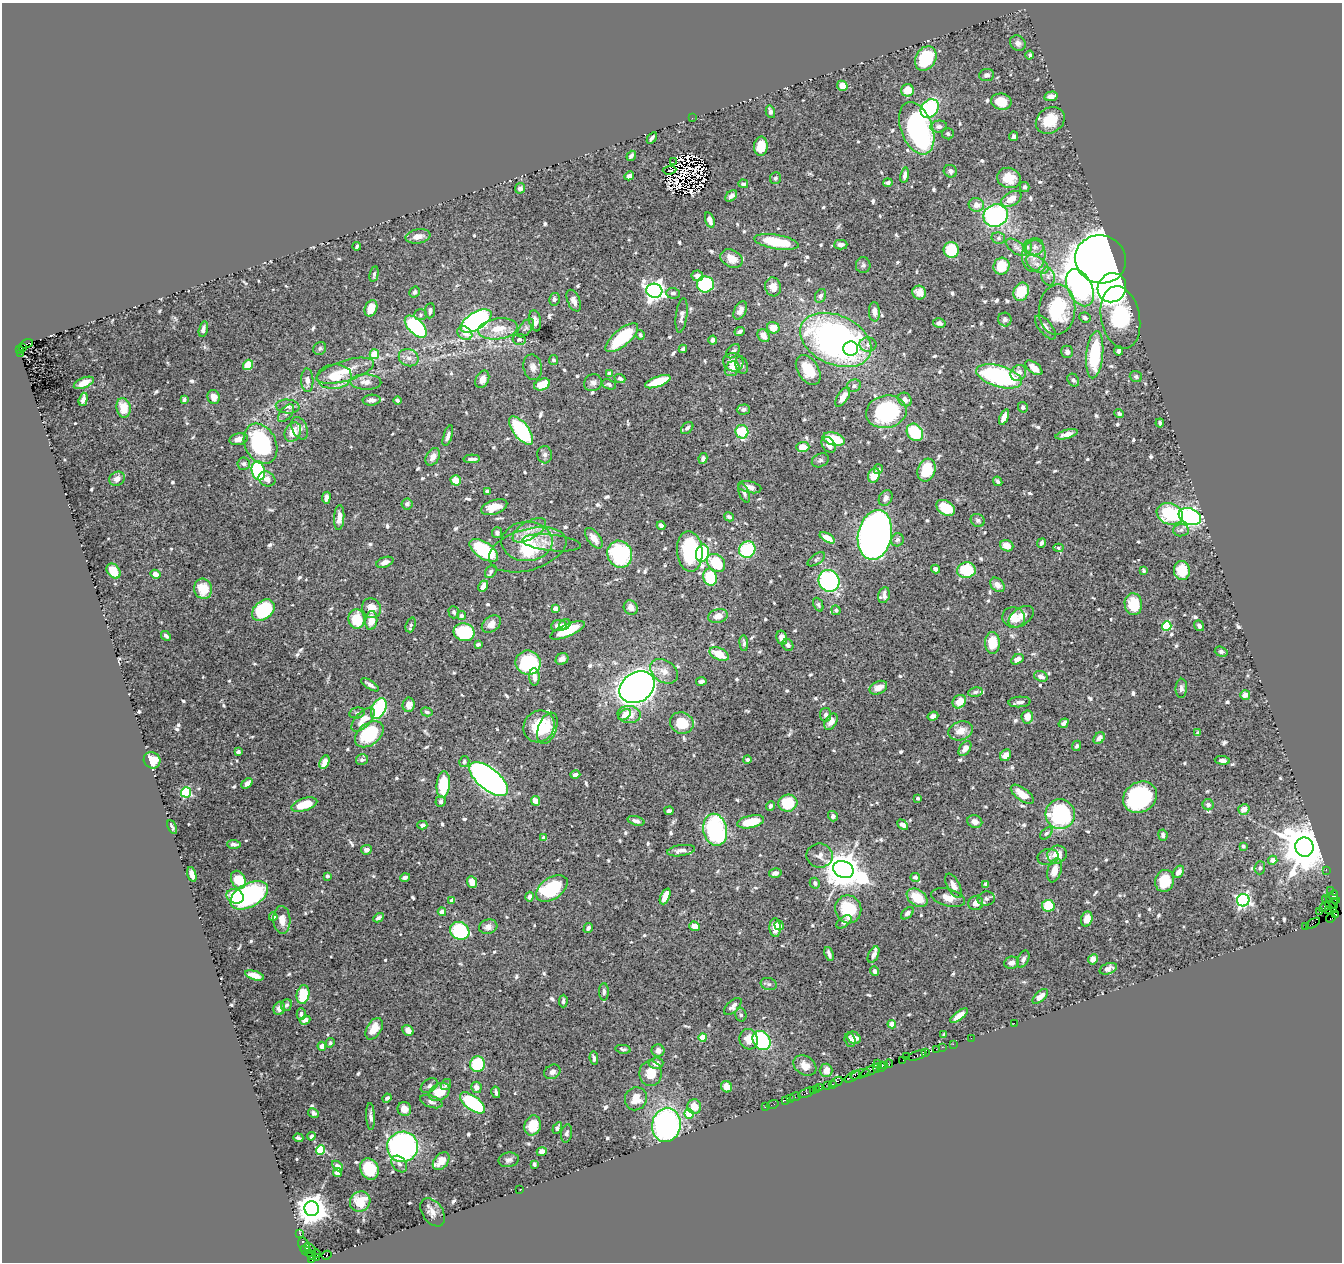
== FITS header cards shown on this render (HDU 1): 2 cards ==
NAXIS1  =                 1340
NAXIS2  =                 1260

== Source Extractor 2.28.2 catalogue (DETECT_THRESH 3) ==
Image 1340 x 1260 px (HDU 1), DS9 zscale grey, 1 PNG px = 1 image px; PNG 1344 x 1264 px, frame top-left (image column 1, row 1260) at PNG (2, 3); each listed source drawn as its Kron ellipse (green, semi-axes under 4 px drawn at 4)
Background 1.31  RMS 0.022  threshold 0.0648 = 3 sigma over >= 5 px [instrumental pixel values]
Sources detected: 770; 13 with non-positive FLUX_AUTO (blend fragments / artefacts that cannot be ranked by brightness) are neither listed nor drawn; of the other 757, the 500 brightest by FLUX_AUTO listed and drawn (257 fainter detections omitted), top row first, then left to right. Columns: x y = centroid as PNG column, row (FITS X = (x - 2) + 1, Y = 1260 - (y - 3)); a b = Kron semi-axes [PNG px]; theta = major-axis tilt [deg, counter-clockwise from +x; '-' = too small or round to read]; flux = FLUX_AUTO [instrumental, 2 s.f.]
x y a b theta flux
1018 43 8 7 - 6.5
1030 55 4 3 - 3
926 58 13 10 59 60
987 75 7 6 - 5.6
842 86 5 5 - 18
907 90 6 6 - 22
1051 96 7 4 11 9.6
1001 102 10 8 -10 31
930 109 10 8 50 140
770 112 6 4 -76 4.7
692 118 2 2 - 21
1050 120 15 12 34 39
939 127 8 6 6 6.1
917 128 27 16 -69 300
948 134 6 5 - 3
1014 136 5 4 - 3.7
652 138 6 3 56 3.9
761 146 9 6 86 28
631 156 5 3 - 4.2
673 162 2 2 - 24
670 170 7 2 5 4.3
950 171 7 6 - 5.2
905 175 8 4 81 5.9
629 176 5 4 - 7
775 178 6 5 - 3.4
1009 178 12 10 -17 24
888 183 4 3 - 5
743 184 5 4 - 3.1
1025 187 5 5 - 3.5
520 188 5 5 - 6.3
731 196 7 4 46 6.1
1011 199 11 6 30 17
976 205 8 7 - 10
996 215 12 11 - 220
710 220 8 4 -73 6.7
418 236 12 7 10 12
998 238 7 5 -13 3.4
776 242 22 7 -10 61
841 245 7 5 0 6.1
357 246 4 3 - 2.9
1017 247 12 6 -35 6.8
1027 247 7 4 90 3
1035 247 9 8 - 6.9
951 250 8 7 - 59
1034 256 16 11 81 19
732 259 12 8 -28 19
1101 259 26 24 -20 3100
1037 264 13 7 -34 10
863 265 8 7 - 3.8
1001 266 8 8 - 34
374 274 8 4 78 2.9
697 276 6 5 - 9.5
1048 276 9 6 -76 6.1
705 284 8 8 - 150
773 287 9 7 -72 15
1080 288 20 12 -64 310
1112 288 15 14 - 1000
654 291 8 7 - 860
415 292 6 5 - 3.8
1021 292 9 7 66 37
673 293 7 5 -2 4.6
919 293 7 6 - 11
821 296 7 5 66 3.8
554 299 6 5 - 3.9
574 301 11 6 -67 7.7
371 308 8 6 70 15
1057 309 25 18 85 93
430 311 8 5 85 4.9
740 311 10 6 65 8.3
874 312 10 5 -87 8.8
420 315 6 5 - 3.2
682 315 17 5 82 6.8
1120 317 32 19 -79 110
1085 318 6 5 - 3.9
1005 320 7 6 - 4.7
476 321 17 8 31 520
535 321 11 6 -80 6.5
939 323 6 4 -13 4.8
416 326 14 7 -45 240
1045 327 14 6 -51 6
526 328 11 6 50 4.5
773 328 6 6 - 15
203 329 8 4 76 5.9
498 329 20 10 8 32
740 331 5 3 - 4.2
465 333 8 6 -32 12
640 335 5 4 - 3
763 336 7 5 -54 12
622 338 20 8 40 89
519 339 6 5 - 4.1
713 340 4 4 - 4.5
836 340 37 24 -24 560
26 344 7 3 20 440
868 344 8 7 - 6.5
22 347 3 2 - 120
320 348 7 6 - 3.1
851 348 7 7 - 47
683 349 4 4 - 4.2
20 350 3 2 - 130
733 351 8 5 45 4.9
1118 351 5 4 - 4.1
1067 352 6 6 - 6.6
21 353 3 2 - 200
374 354 5 4 - 37
1095 355 23 8 84 97
409 358 10 8 -22 9
553 360 5 4 - 3.2
733 362 10 9 - 13
248 365 5 5 - 31
742 365 9 6 -73 4
533 367 13 9 -80 8.8
1034 368 10 5 -37 14
732 369 8 6 50 13
808 370 16 10 -58 38
345 371 30 10 16 29
610 373 4 3 - 8.7
1018 373 8 7 - 11
999 376 23 10 -17 230
334 377 17 12 5 31
1136 377 6 5 - 3.2
620 378 5 4 - 4.5
482 379 9 6 63 10
307 380 12 6 -88 11
1073 380 7 5 -56 4
366 382 15 7 -1 11
658 382 13 5 19 51
84 383 10 5 23 14
593 383 9 8 - 6
609 384 7 4 -20 3.2
542 385 8 5 22 26
854 386 7 6 - 4.4
214 397 7 6 - 9.2
843 397 11 5 56 16
83 399 7 4 73 6.6
184 399 4 3 - 3.5
372 400 9 5 3 7.7
397 400 4 3 - 3.2
905 400 7 6 - 11
288 407 12 7 -4 6.5
1023 407 5 5 - 3.4
123 408 10 7 -79 30
743 410 7 5 1 4.4
886 412 20 16 12 190
286 413 10 5 51 5
1119 414 5 4 - 3.4
1004 417 8 4 68 14
1160 423 4 3 - 3.1
300 428 12 7 -66 9.2
687 428 7 5 43 4.4
521 430 17 7 -51 120
293 432 10 7 60 22
742 432 7 6 - 66
915 432 9 7 -54 78
1067 434 11 4 15 9.1
448 436 11 4 72 5.4
239 439 9 5 11 10
834 439 11 6 -16 55
261 444 21 15 -63 190
829 445 8 6 -51 8.7
803 447 7 5 1 20
545 455 8 7 - 4.5
433 457 9 6 60 9.1
703 458 5 4 - 5.1
472 459 8 3 2 4.5
820 460 9 6 25 3.8
244 464 6 6 - 3.4
878 469 5 4 - 3.6
926 470 12 8 70 48
258 471 10 6 -76 120
874 476 7 5 69 22
117 479 8 6 31 9
267 479 9 7 -24 8.3
456 480 5 5 - 23
998 481 5 3 - 3.5
750 487 12 6 -13 8.3
487 491 4 4 - 5.2
744 493 10 5 -69 4.7
326 498 6 4 82 8.6
886 498 8 6 58 5.9
407 504 5 5 - 5.2
494 507 13 7 19 26
946 508 10 7 -32 48
1170 514 13 10 -21 100
729 517 5 4 - 3.5
1190 517 12 8 -23 390
339 518 12 5 86 9.6
978 520 7 6 - 3.7
661 526 4 4 - 7.9
529 530 19 8 31 17
1181 530 8 6 4 4.5
497 533 5 5 - 4.5
875 535 25 17 79 1500
594 538 12 6 -52 13
827 538 8 4 -31 16
897 540 6 6 - 4.3
527 541 25 19 1 54
551 543 29 8 -6 13
1041 543 5 3 - 3.4
1007 546 7 5 -19 14
1058 548 5 4 - 2.9
484 550 16 8 -34 100
528 550 40 20 16 71
747 550 8 8 - 110
690 551 20 13 -85 140
702 553 9 6 80 90
620 554 14 12 -62 150
816 559 10 5 34 3.3
385 562 9 5 19 6.8
716 563 10 8 -44 54
936 569 4 4 - 6.2
966 570 9 8 - 71
114 571 8 6 -51 27
491 571 7 5 56 3
1144 571 4 3 - 2.8
1182 571 9 8 - 31
155 574 5 4 - 10
710 577 8 7 - 61
829 581 11 10 - 220
997 585 8 6 -44 9.4
483 586 6 4 61 11
203 589 10 9 - 33
884 595 8 5 76 7.7
1133 604 11 8 -82 40
818 605 7 4 -66 2.9
631 607 7 6 - 8.8
371 608 10 9 - 20
555 609 4 4 - 15
263 610 13 9 40 120
836 610 5 4 - 2.8
454 612 6 5 - 3.8
461 616 4 4 - 4.2
718 616 10 7 16 11
1014 617 11 10 - 20
1021 617 14 8 35 11
357 619 10 8 -87 43
371 620 9 6 83 20
491 624 11 7 38 11
565 624 6 5 - 6.6
411 625 8 5 69 3.1
559 626 8 5 7 9.2
1167 626 5 4 - 87
1199 626 6 4 -55 4.2
568 630 18 6 23 51
464 632 10 9 - 82
166 636 5 3 - 4.1
782 638 7 5 -76 9.3
744 643 8 4 -86 3.2
992 643 11 7 -90 30
478 644 4 3 - 3.6
788 645 6 5 - 5.2
1221 652 6 5 - 3.9
719 654 10 6 -27 28
562 659 7 5 34 7.3
1017 659 7 4 30 7.4
528 663 12 12 - 100
664 671 15 11 -33 15
1041 676 7 5 -18 6
534 677 9 5 -87 8.6
701 681 5 4 - 4.3
370 685 10 4 -33 5.4
637 687 18 14 34 1200
878 688 9 6 27 14
1181 688 9 6 86 5.4
975 692 7 4 9 3.7
1245 695 5 4 - 11
959 702 7 6 - 20
1020 702 11 5 4 6
409 705 7 6 - 8.2
379 709 11 6 64 160
427 712 6 4 -16 3
357 713 8 5 11 3.3
629 714 11 8 -4 23
625 715 7 4 37 7.1
826 715 7 5 -84 4.5
933 716 5 4 - 4.8
1027 717 6 5 - 14
363 720 15 7 48 21
831 722 9 5 59 12
682 723 12 10 -21 39
1064 723 5 3 - 4.5
539 726 17 15 49 59
547 728 16 9 69 16
960 731 13 9 18 17
1198 733 4 3 - 3.8
369 734 16 11 38 96
1099 738 6 5 - 8.4
1077 746 5 4 - 3.3
965 749 8 5 54 11
238 752 4 4 - 4.8
1006 755 6 5 - 10
152 760 8 8 - 29
362 760 6 5 - 4.7
747 760 4 4 - 3.6
1222 760 7 4 -8 5.4
324 762 7 4 65 15
464 762 5 5 - 2.9
575 775 5 3 - 5.7
489 779 23 11 -39 1100
247 783 6 4 39 7.4
443 785 13 6 85 57
186 792 5 5 - 150
1022 794 13 6 -37 20
1140 797 18 15 33 190
918 798 3 3 - 4.1
441 801 5 5 - 3.4
535 801 5 4 - 11
788 803 9 8 - 49
304 805 13 6 17 33
1208 805 5 5 - 5.3
770 806 5 4 - 3.5
1244 809 6 5 - 12
669 811 4 3 - 4.6
1060 814 15 14 - 150
833 816 5 5 - 4.3
636 821 8 4 -17 6.6
751 822 14 6 12 37
975 822 7 6 - 8.1
422 825 5 4 - 5.7
903 825 6 4 -46 5.9
172 827 7 3 -64 3.2
715 830 16 11 -78 170
1046 833 7 4 43 2.9
1163 835 6 4 -83 5.4
544 838 4 4 - 14
234 844 6 3 -4 4.7
1243 846 4 4 - 4.2
1304 847 10 9 - 7400
366 850 5 4 - 7.2
681 851 14 5 9 8.7
1057 855 10 9 - 20
820 856 13 12 - 10
1048 857 11 8 11 5.9
1273 860 4 4 - 11
1260 868 6 5 - 3.3
843 869 10 8 -23 4000
1054 870 12 6 74 14
1326 870 2 2 - 26
1178 872 7 5 55 9.3
775 873 6 4 15 5.9
192 874 7 4 -73 13
327 876 4 3 - 3.1
405 877 5 3 - 4.5
915 877 5 4 - 4.7
238 880 9 7 -64 40
1165 881 11 9 75 36
472 882 6 4 -68 19
815 883 5 5 - 3.7
986 884 4 3 - 3.4
953 886 13 6 -62 10
552 889 17 10 33 110
1331 891 3 2 - 87
249 895 20 11 28 250
1333 895 5 4 - 190
235 896 9 7 -23 45
665 896 8 4 66 21
530 897 5 4 - 5.6
917 898 11 8 -36 34
948 898 17 8 -14 16
986 899 8 7 - 5.9
1333 899 7 2 -18 210
452 900 4 3 - 6.5
1243 900 6 6 - 350
976 903 7 7 - 12
1334 903 5 3 - 110
1329 904 10 3 -51 290
1048 906 6 6 - 41
1324 907 6 4 49 350
848 909 14 13 - 60
1329 911 2 2 - 31
442 912 4 4 - 18
1320 912 3 2 - 41
907 913 7 4 42 4.9
1335 914 4 2 - 42
273 917 4 3 - 4
378 918 5 3 - 3.6
1331 918 5 3 - 94
1087 919 8 5 72 15
282 920 14 8 -87 15
844 922 9 5 36 4.1
1313 923 8 2 32 180
779 925 5 4 - 7.4
695 926 6 4 -22 15
1306 926 2 2 - 27
488 927 9 7 15 7.3
588 928 5 4 - 4.3
775 928 9 5 -86 15
460 931 10 8 -27 130
829 954 7 3 -70 4.6
874 955 9 5 64 6
1023 959 9 5 65 5
1093 959 5 4 - 11
1011 963 7 6 - 7.9
1108 969 9 5 20 7.4
874 971 5 4 - 5.1
254 975 10 4 -16 14
769 984 8 6 -16 3.7
604 992 9 5 -89 3.9
303 995 9 6 79 46
1040 996 9 5 40 14
563 1001 6 4 89 3
286 1005 6 5 - 3.4
733 1006 11 5 44 6.2
279 1008 7 5 68 6.5
301 1014 5 4 - 4.6
741 1015 7 5 -75 3.1
959 1015 10 4 37 13
305 1020 5 4 - 7.7
1014 1023 2 2 - 36
892 1024 4 4 - 28
374 1029 12 7 59 21
408 1030 6 5 - 11
944 1035 3 3 - 3.4
703 1037 4 4 - 33
854 1038 7 5 -37 8.4
971 1038 2 2 - 44
749 1039 10 9 - 21
762 1040 10 8 -52 150
850 1040 7 5 -72 3.4
330 1043 5 4 - 2.9
953 1044 2 2 - 33
322 1046 4 4 - 12
942 1047 2 2 - 55
623 1049 8 4 -10 3.4
936 1049 2 2 - 37
658 1051 6 6 - 7.8
925 1053 4 3 - 110
917 1055 10 3 19 250
907 1057 2 2 - 34
594 1058 6 4 -79 3.5
903 1060 2 2 - 41
656 1063 7 6 - 11
877 1063 2 2 - 55
478 1064 7 7 - 100
889 1064 4 3 - 110
805 1065 12 9 -31 14
885 1066 3 3 - 76
882 1067 5 2 - 80
877 1068 4 3 - 190
826 1070 7 6 - 13
870 1071 10 3 26 760
552 1072 8 7 - 5.9
651 1073 12 11 - 24
860 1074 10 3 21 270
852 1077 8 4 30 380
836 1082 7 3 31 270
833 1084 3 2 - 100
446 1085 6 4 55 3.1
828 1085 2 2 - 17
429 1086 9 6 35 4.5
476 1087 5 5 - 9.5
726 1087 6 5 - 13
820 1088 3 2 - 140
817 1089 4 3 - 90
813 1090 3 2 - 200
439 1092 11 8 30 28
496 1092 6 3 -78 3.4
807 1092 9 3 24 280
795 1097 5 3 - 110
387 1098 5 3 - 4.1
790 1098 2 2 - 20
636 1099 12 11 - 20
785 1100 2 2 - 46
431 1102 12 6 -19 5.9
472 1103 15 7 -37 130
772 1105 6 2 18 43
694 1107 7 7 - 19
765 1107 3 2 - 15
404 1109 7 6 - 11
313 1113 5 4 - 4.5
689 1114 5 4 - 52
371 1116 13 4 -87 6.2
533 1125 10 8 74 24
666 1125 17 14 82 360
557 1128 6 4 60 4.6
567 1133 9 5 77 3.8
311 1136 4 3 - 3.3
298 1138 5 3 - 3.6
403 1147 15 15 - 400
320 1150 5 4 - 72
542 1152 5 4 - 9.4
509 1160 10 7 11 5.7
441 1161 10 6 50 15
399 1164 9 6 -50 5.2
534 1164 4 3 - 4
337 1166 6 4 -43 6.4
369 1169 11 9 -63 53
337 1173 4 4 - 5.5
520 1190 2 2 - 4.7
360 1201 10 10 - 33
312 1209 7 7 - 2500
433 1212 16 10 -55 12
299 1233 2 2 - 26
304 1245 8 5 -68 340
310 1249 7 3 -35 110
307 1251 7 4 -33 620
316 1254 4 2 - 130
327 1255 5 3 - 610
312 1256 4 3 - 160
316 1258 4 3 - 82
312 1259 3 3 - 86
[257 fainter detections neither listed nor drawn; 13 non-positive-flux detections neither listed nor drawn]